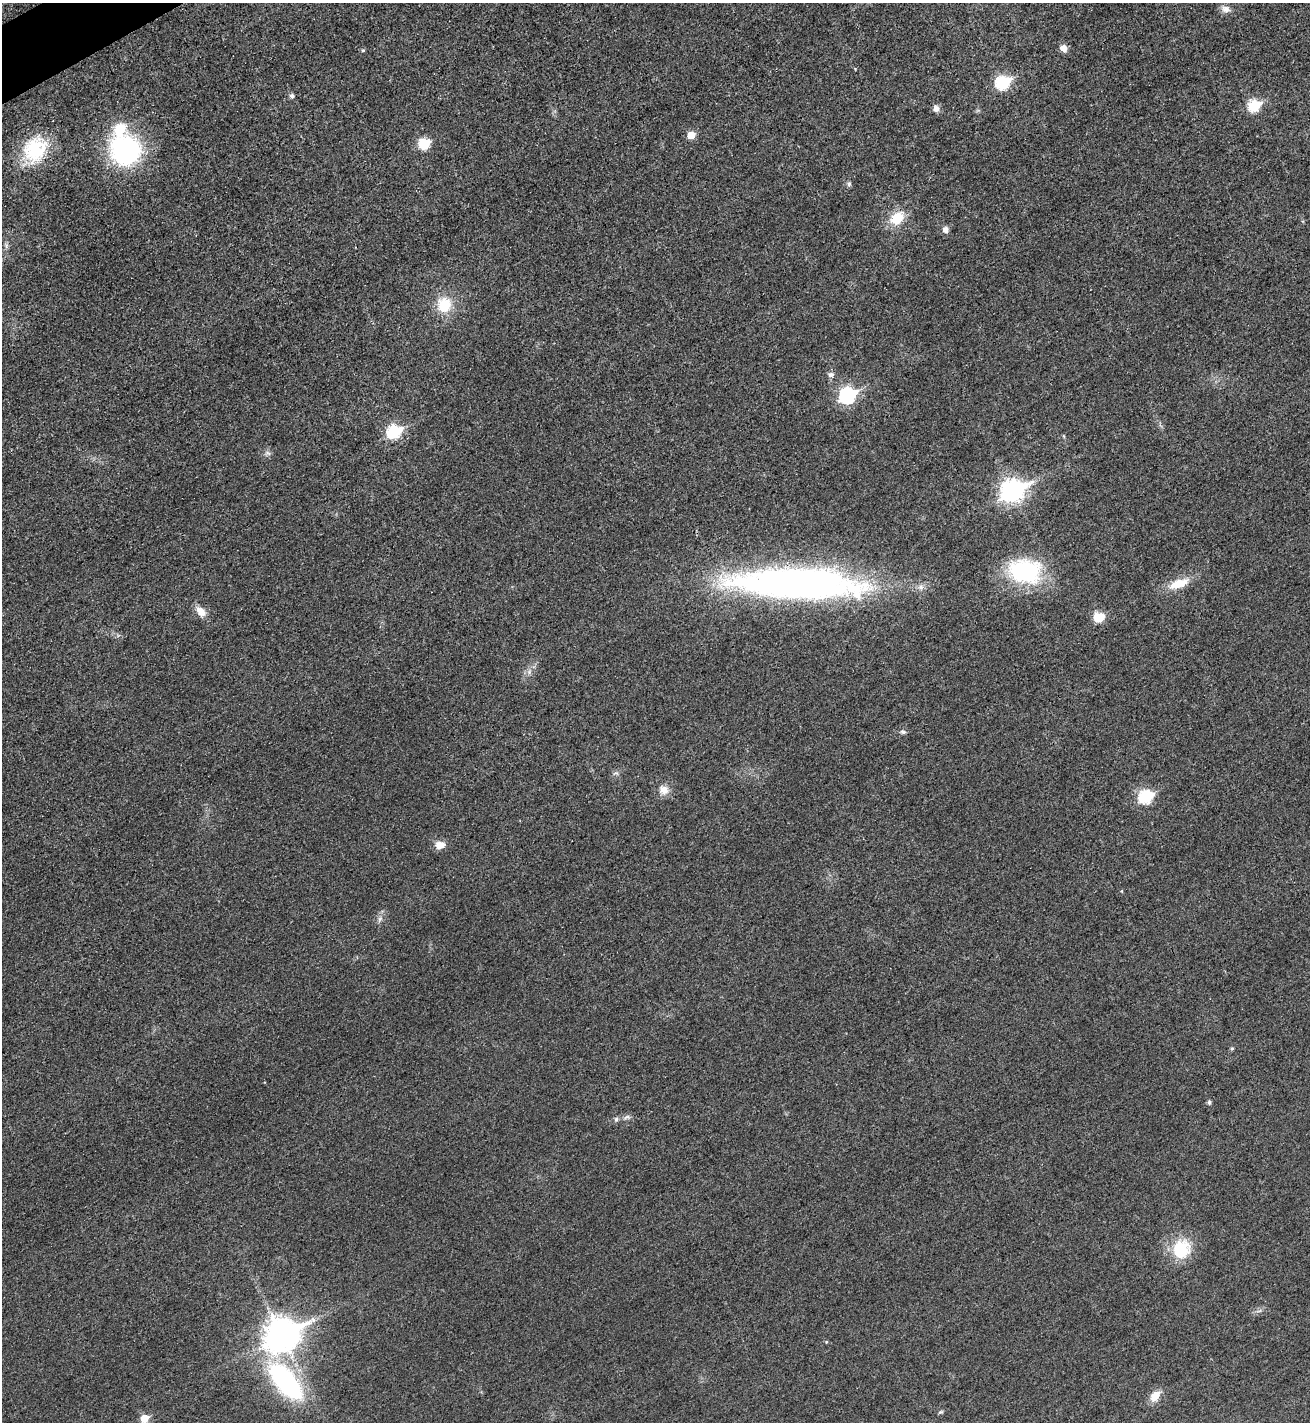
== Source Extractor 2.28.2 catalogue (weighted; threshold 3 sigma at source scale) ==
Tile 11 of 4 x 4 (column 3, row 3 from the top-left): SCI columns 2788-4095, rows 1443-2862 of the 5715 x 5722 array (HDU 1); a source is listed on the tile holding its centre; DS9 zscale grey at full resolution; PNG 1312 x 1424 px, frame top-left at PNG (2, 3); no overlay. Shown black and unused: <1% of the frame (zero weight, under 3 of 4 exposures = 2% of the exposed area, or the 3 px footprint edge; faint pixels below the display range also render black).
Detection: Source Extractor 2.28.2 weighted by HDU 2 'WHT'; one run over the whole footprint, this tile lists its part. Background 0.0165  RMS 0.0058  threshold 0.026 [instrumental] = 3 sigma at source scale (4.5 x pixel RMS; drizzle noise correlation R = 1.50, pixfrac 1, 0.05/0.05 arcsec/px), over >= 5 px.
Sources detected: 45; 1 inside a brighter listed object's ellipse — not listed separately; the other 44 listed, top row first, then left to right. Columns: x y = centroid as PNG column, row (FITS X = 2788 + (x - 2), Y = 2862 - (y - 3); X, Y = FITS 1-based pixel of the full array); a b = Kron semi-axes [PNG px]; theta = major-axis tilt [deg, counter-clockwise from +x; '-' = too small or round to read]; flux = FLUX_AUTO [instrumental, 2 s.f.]
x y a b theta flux
1225 9 13 9 -23 3.7
1064 48 6 5 - 6.3
363 50 4 4 - 0.74
1003 83 8 7 - 65
292 96 6 5 - 1.8
1254 106 7 6 - 43
936 108 8 7 - 2.9
691 135 6 5 - 9.5
424 144 6 6 - 33
35 149 35 27 61 34
125 150 31 30 - 91
849 184 7 5 75 1.3
897 218 16 12 42 15
946 230 6 5 - 3.8
6 245 5 5 - 1.2
444 305 17 15 66 18
831 375 9 7 -2 2
848 395 8 7 - 110
394 432 7 6 - 73
1064 436 6 3 -71 0.59
268 453 9 4 -23 1.4
1013 491 11 8 26 340
1025 571 40 30 -7 56
1179 583 29 12 19 12
797 584 132 29 -2 340
201 612 14 9 -48 6.2
1099 617 6 6 - 22
903 732 8 5 -24 1.4
664 790 13 12 - 5.5
1146 797 7 6 - 65
440 845 10 8 6 6.5
1122 891 5 3 - 0.5
380 919 9 4 55 1.7
1232 1048 5 4 - 0.89
1209 1102 5 4 - 1.3
627 1117 10 6 11 1.9
616 1119 7 5 75 1.3
1181 1249 21 18 70 25
282 1335 13 10 30 980
826 1342 4 3 - 0.43
286 1381 57 25 -51 84
1155 1396 13 9 47 7.6
940 1412 7 4 25 0.9
144 1418 6 5 - 12
Overlapping masked pixels (flux is a lower limit): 1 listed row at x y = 797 584